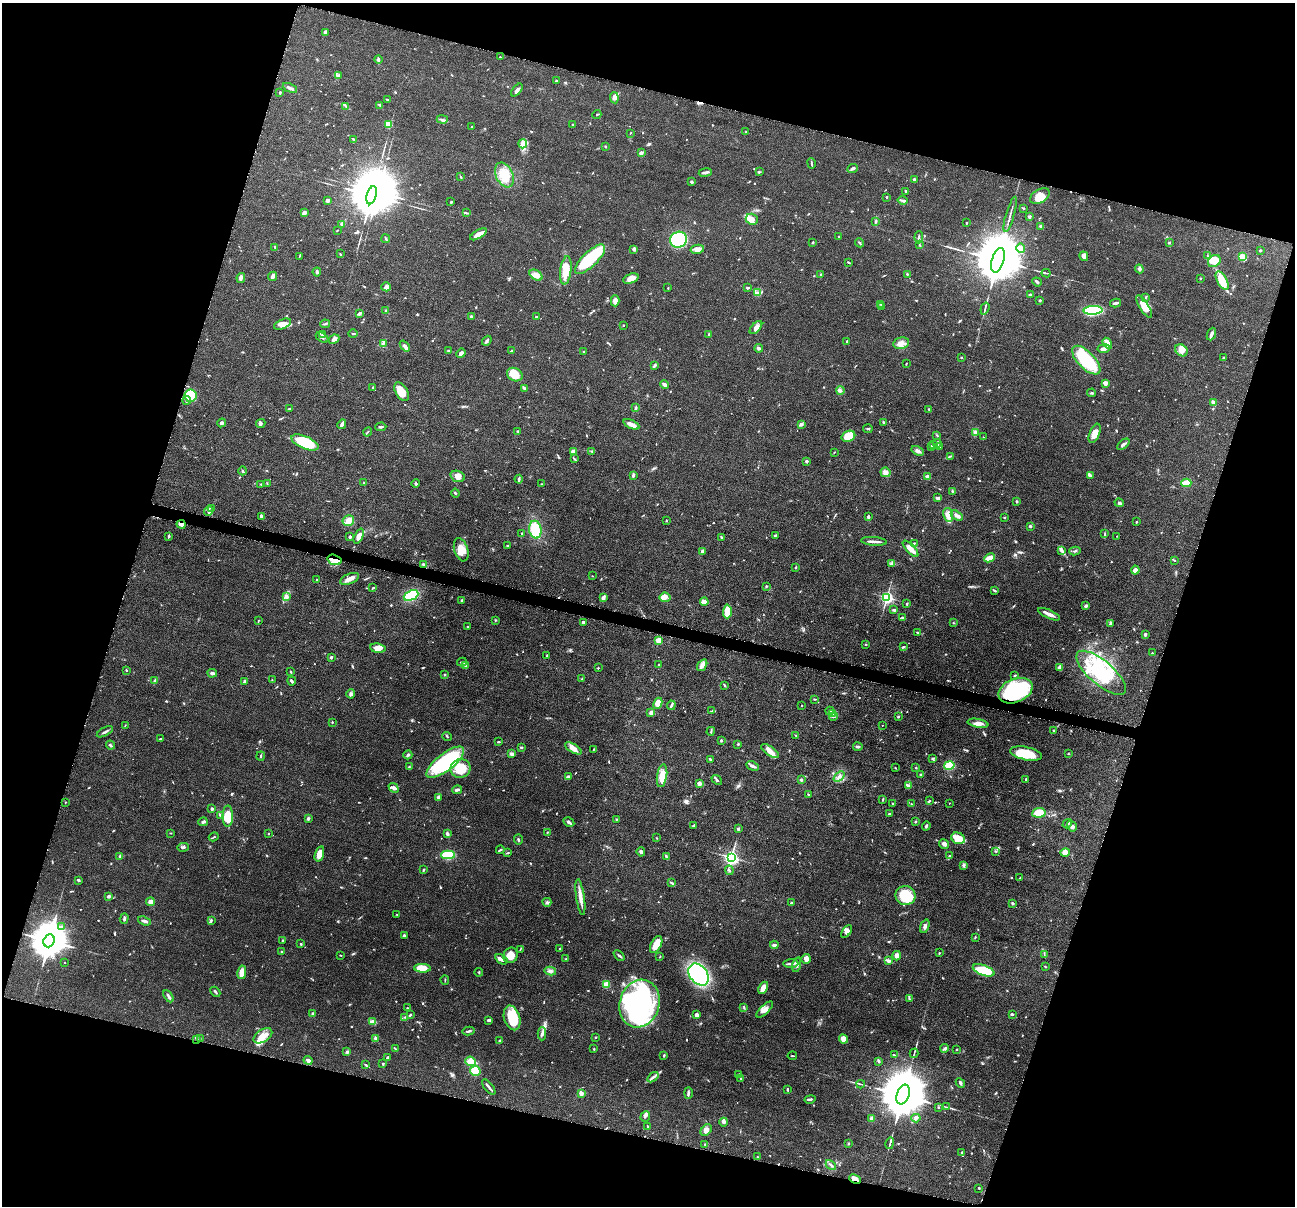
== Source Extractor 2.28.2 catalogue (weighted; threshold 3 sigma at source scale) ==
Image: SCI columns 6-5176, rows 255-5070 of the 5183 x 5199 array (HDU 1 of 3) = the unmasked area's bounding box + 8 px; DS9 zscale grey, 4 x 4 block average (1 PNG px = mean of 4 x 4 image px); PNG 1297 x 1208 px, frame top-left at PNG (2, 3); each listed source drawn as its Kron ellipse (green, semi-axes under 4 px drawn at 4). Shown black and unused: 34% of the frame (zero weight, under 4 of 8 exposures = <1% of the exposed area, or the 3 px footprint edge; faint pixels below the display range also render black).
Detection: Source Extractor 2.28.2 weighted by HDU 2 'WHT'. Background 0.0372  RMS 0.0038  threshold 0.0156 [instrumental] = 3 sigma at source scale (4.09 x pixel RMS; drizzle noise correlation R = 1.36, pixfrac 0.8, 0.05/0.05 arcsec/px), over >= 5 px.
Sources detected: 944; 3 too faint to see at this stretch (4 x 4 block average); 6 inside a brighter object's white glare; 3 cosmic-ray / hot-pixel residue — neither listed nor drawn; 17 coinciding with a brighter row at this scale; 60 inside a brighter listed object's ellipse — not listed separately; of the other 855, all 500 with FLUX_AUTO >= 1.27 (the completeness limit of this list) listed and drawn (355 fainter detections not listed), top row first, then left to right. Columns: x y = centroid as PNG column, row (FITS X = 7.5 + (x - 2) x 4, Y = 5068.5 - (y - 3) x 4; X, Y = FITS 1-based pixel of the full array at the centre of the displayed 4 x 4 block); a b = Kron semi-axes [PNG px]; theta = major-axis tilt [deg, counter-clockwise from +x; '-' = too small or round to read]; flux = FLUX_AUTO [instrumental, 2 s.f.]
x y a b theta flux
325 32 3 3 - 4.4
500 57 2 2 - 1.4
378 59 4 3 - 4.8
338 76 3 2 - 2.1
556 81 2 2 - 2.3
290 88 7 2 -25 6.8
517 90 7 3 51 6.6
280 92 2 2 - 4
614 98 6 4 -82 7.9
387 99 2 2 - 1.9
380 105 2 2 - 1.6
346 106 4 2 - 2.7
597 115 4 2 - 1.8
442 119 5 2 - 3.2
388 124 4 3 - 44
572 124 2 2 - 2
472 127 2 2 - 1.5
746 132 2 2 - 2.7
630 133 2 2 - 1.4
354 139 2 2 - 1.7
523 144 4 2 - 3.3
605 146 2 2 - 1.3
641 153 3 3 - 5.6
811 163 5 2 - 3.2
852 168 5 3 - 4.4
705 172 7 3 8 5.3
759 172 3 2 - 1.6
504 175 13 8 -65 41
460 177 3 2 - 1.6
914 180 2 2 - 7.2
691 182 3 2 - 4.3
906 191 2 2 - 3.4
372 195 9 5 75 16000
1040 196 10 6 31 25
886 197 2 2 - 6
903 200 5 2 - 3.8
327 201 3 3 - 3.5
451 202 2 2 - 3.6
1023 208 3 2 - 2.5
304 213 4 3 - 6.1
466 213 4 2 - 2.5
1010 214 18 2 74 6.6
1029 217 4 2 - 2.9
752 219 6 5 - 12
875 221 3 2 - 3
966 223 2 2 - 2.3
342 224 3 3 - 4.9
1041 227 3 3 - 4.6
337 230 2 2 - 1.4
478 234 9 3 31 18
839 236 2 2 - 1.9
919 237 6 2 89 3.4
386 239 4 2 - 2.1
679 240 8 8 - 150
813 242 2 2 - 1.8
860 243 5 2 - 2.6
1169 243 2 2 - 1.3
919 245 3 2 - 1.9
275 247 3 2 - 3
1021 248 5 3 - 5.3
634 249 3 3 - 5.9
697 249 7 4 12 11
1260 250 2 2 - 2.9
340 254 3 2 - 1.5
299 256 4 2 - 1.3
1084 256 5 3 - 11
1207 256 3 2 - 1.4
1242 257 4 3 - 25
590 259 19 7 44 120
998 260 12 6 72 27000
1214 261 7 5 40 28
848 262 3 2 - 2.3
1139 269 4 4 - 5.7
566 270 14 5 82 35
317 272 4 2 - 2.8
1046 273 4 2 - 1.9
821 274 3 2 - 2.4
907 274 4 2 - 2.3
536 275 7 4 -33 12
273 276 4 3 - 8.2
241 278 5 3 - 5.3
631 278 8 4 20 15
1200 279 2 2 - 1.3
1222 281 10 5 -62 47
1037 282 5 2 - 4.2
386 287 5 4 - 6.1
668 288 3 2 - 1.4
747 288 3 2 - 2
757 293 4 3 - 4.1
1030 295 2 2 - 16
1146 297 3 2 - 2.8
615 301 5 3 - 12
1040 301 4 2 - 2.1
1116 303 5 2 - 6.2
881 304 3 2 - 2.6
882 307 3 2 - 1.7
1144 307 13 4 -58 32
985 309 6 2 73 3.4
1093 310 9 4 3 150
386 311 3 2 - 1.8
359 313 4 3 - 4.5
471 317 2 2 - 4.8
537 317 3 2 - 2.5
282 324 9 4 24 13
325 324 5 2 - 2.9
623 325 2 2 - 1.3
756 328 8 3 47 10
353 334 5 2 - 1.6
709 334 3 2 - 1.7
1211 334 6 2 68 6.8
322 335 2 2 - 1.4
322 338 7 2 -32 3.7
334 339 5 4 - 8.6
487 341 5 2 - 3.5
847 341 3 2 - 2.1
383 343 4 2 - 3.7
901 343 8 5 12 12
1107 343 6 3 -57 26
405 346 6 3 -50 6.1
759 348 4 3 - 4
1104 349 6 3 8 9.5
1181 350 7 5 -40 17
448 351 2 2 - 2.2
511 351 3 2 - 1.9
584 352 2 2 - 1.9
461 353 5 3 - 7.7
961 358 2 2 - 1.6
1223 358 3 2 - 1.6
1086 360 18 8 -45 150
906 363 3 2 - 1.3
655 366 4 2 - 1.9
515 375 8 6 -28 34
1105 383 2 2 - 43
664 384 4 3 - 8.8
373 388 3 2 - 2
524 388 4 2 - 4.6
840 390 4 3 - 5
402 392 10 5 -60 30
1092 393 4 2 - 2.6
191 396 6 6 - 95
187 400 4 3 - 5
1213 403 4 2 - 11
636 408 3 2 - 3.1
289 409 2 2 - 2.9
929 409 3 2 - 1.6
883 422 3 2 - 2.9
221 423 4 3 - 4.2
261 424 5 3 - 3.9
342 424 5 3 - 7.2
631 424 8 3 -26 17
802 424 3 3 - 2.8
381 427 5 2 - 4.1
868 429 5 2 - 2.4
517 431 3 2 - 1.5
367 432 5 2 - 2.3
975 432 4 3 - 4.5
1095 433 10 5 68 19
937 435 3 2 - 1.6
848 436 7 5 24 55
983 437 2 2 - 1.7
305 442 14 6 -23 100
937 444 4 2 - 6.7
1123 444 7 2 39 7
934 445 3 2 - 1.8
931 446 4 2 - 2.6
940 447 4 2 - 1.8
573 451 4 3 - 6.4
592 451 4 2 - 2.1
918 451 6 3 -30 7.8
834 452 2 2 - 1.3
950 456 4 2 - 1.8
574 459 4 2 - 2.4
806 461 3 2 - 3.7
243 471 4 2 - 2.7
885 472 5 5 - 8.5
633 475 3 2 - 4.9
1090 475 3 2 - 2.6
458 476 7 5 -17 15
928 477 2 2 - 37
519 479 4 2 - 3.9
267 483 3 2 - 1.3
364 483 2 2 - 1.3
416 483 4 2 - 2.6
1186 483 5 3 - 49
261 484 3 2 - 2.4
542 484 2 2 - 1.3
952 491 3 2 - 1.3
455 493 4 2 - 2.5
938 498 3 3 - 4.5
1017 501 2 2 - 3.2
1119 503 4 3 - 3.3
212 509 2 2 - 1.6
209 511 5 3 - 5.8
948 515 7 5 -77 17
261 516 4 2 - 5.4
957 516 6 3 -32 6.9
868 517 3 2 - 3
1004 518 2 2 - 1.6
348 521 6 5 - 17
666 521 3 2 - 1.3
1136 522 2 2 - 2.1
181 524 5 2 - 13
1030 526 3 2 - 2.7
535 530 9 6 -79 64
522 534 3 2 - 1.8
1105 534 3 2 - 1.7
775 535 3 2 - 2.3
169 536 4 2 - 2.8
359 536 8 4 65 15
1117 536 3 2 - 1.3
350 537 2 2 - 11
721 537 2 2 - 5.2
874 541 13 2 -5 8.2
914 543 2 2 - 1.4
508 545 3 2 - 2.3
911 549 10 3 -48 18
461 550 12 7 -72 23
1062 550 4 3 - 4.5
702 551 4 2 - 5.2
1075 551 6 2 13 3
989 558 6 3 25 21
334 560 7 5 -17 18
1174 560 2 2 - 1.7
892 563 3 2 - 1.9
423 564 3 2 - 3.3
796 567 2 2 - 2.7
1135 570 4 3 - 9.5
592 576 2 2 - 1.4
349 579 10 5 23 13
317 580 2 2 - 1.4
766 586 2 2 - 1.9
373 588 3 2 - 2.5
994 590 4 2 - 3.3
411 595 8 5 25 100
286 597 4 2 - 3.7
665 597 5 4 - 18
887 597 2 2 - 500
603 598 3 2 - 12
461 600 2 2 - 1.9
704 602 4 3 - 17
907 604 3 2 - 2.2
1086 606 2 2 - 7.9
894 610 4 3 - 3
727 611 7 4 89 44
1049 614 12 2 -24 16
903 618 3 2 - 2.8
495 620 2 2 - 1.3
258 621 3 2 - 1.3
583 622 2 2 - 5.1
953 623 3 2 - 1.4
1111 623 4 2 - 3.2
468 627 2 2 - 4.7
917 632 2 2 - 1.8
1145 634 3 2 - 5.1
658 640 2 2 - 77
866 644 3 2 - 1.5
903 646 3 2 - 2
378 648 8 4 -7 17
1152 653 2 2 - 1.6
547 656 3 2 - 2.2
331 657 2 2 - 5.8
462 662 5 2 - 3.1
465 665 3 2 - 2.7
659 665 2 2 - 1.3
702 665 6 3 55 11
598 668 2 2 - 4.5
1060 668 4 3 - 15
126 670 2 2 - 2
291 672 2 2 - 2.5
212 673 5 3 - 6.3
1101 673 31 12 -40 110
445 675 2 2 - 1.5
1015 675 3 2 - 2.3
582 678 4 2 - 1.6
272 680 2 2 - 1.4
155 681 4 2 - 9
244 681 4 2 - 3.6
292 681 4 2 - 3.7
724 685 3 2 - 1.3
1015 691 18 11 23 230
351 694 4 3 - 4
814 699 3 2 - 1.4
658 703 6 4 65 28
671 705 5 2 - 4.4
802 706 2 2 - 1.4
712 711 3 2 - 1.4
830 711 4 2 - 6.9
651 713 3 3 - 10
832 714 3 2 - 1.7
833 716 4 2 - 2.4
898 717 2 2 - 3
332 722 2 2 - 2.6
978 723 10 4 -10 14
882 725 2 2 - 1.5
125 726 4 2 - 1.4
711 731 4 2 - 2.2
1053 731 2 2 - 1.4
105 732 9 2 27 5.2
447 736 5 2 - 1.5
796 736 3 2 - 1.3
161 738 3 2 - 1.8
721 740 3 2 - 3
498 741 3 2 - 2.2
738 744 3 2 - 2.6
110 745 4 2 - 3.3
521 747 3 2 - 3
858 747 5 2 - 4.4
573 748 9 3 -31 18
593 749 2 2 - 1.8
770 751 10 4 -35 17
1026 753 16 6 -12 67
512 754 4 3 - 6.3
1068 754 2 2 - 1.4
408 755 4 2 - 3
260 756 4 2 - 2.2
933 758 4 3 - 2.8
710 759 4 2 - 1.9
445 762 23 8 38 200
752 766 6 3 -26 5.8
949 766 5 4 - 36
409 767 3 2 - 1.5
461 768 10 9 - 70
895 768 3 2 - 1.3
916 768 2 2 - 1.3
921 775 3 2 - 1.5
568 776 3 2 - 3.9
662 776 11 5 81 33
839 777 6 3 40 6.6
1026 779 3 2 - 1.5
717 780 6 2 -42 3.5
801 780 2 2 - 4.3
699 784 2 2 - 39
908 786 4 2 - 2.3
394 788 5 4 - 7.5
457 790 5 2 - 4.8
809 794 3 2 - 2.2
439 797 3 2 - 6.8
883 800 4 2 - 1.7
929 800 2 2 - 1.4
65 802 2 2 - 1.4
893 803 3 2 - 1.7
949 803 2 2 - 1.5
912 804 3 2 - 1.8
212 809 2 2 - 5.5
1039 813 7 4 7 36
889 814 3 2 - 1.7
221 816 2 2 - 1.7
228 816 11 5 89 50
308 819 4 3 - 2.9
616 819 2 2 - 1.5
915 821 3 2 - 1.4
203 822 5 3 - 4
569 822 6 2 -30 5.4
1067 824 5 2 - 5.1
693 825 3 2 - 1.9
926 826 4 3 - 3
1072 826 5 4 - 6.3
738 829 2 2 - 13
547 832 2 2 - 1.6
170 833 3 2 - 1.4
268 833 2 2 - 1.4
447 834 3 2 - 6.6
214 837 5 2 - 2.1
657 838 2 2 - 1.5
958 838 7 5 -23 17
518 839 5 2 - 3.1
944 844 5 3 - 7.8
183 847 6 2 4 3.9
500 850 4 2 - 2.8
996 851 3 2 - 1.3
641 852 5 3 - 4.3
508 853 3 2 - 2
1065 853 5 4 - 14
319 854 8 4 73 23
448 855 7 4 2 72
950 856 3 2 - 1.3
120 857 4 3 - 3.1
666 857 3 2 - 2.6
731 857 3 2 - 700
964 865 4 2 - 3.9
424 870 4 2 - 2.1
729 870 5 2 - 3
1020 878 3 2 - 1.3
78 880 3 2 - 3.5
672 883 4 2 - 2.2
109 896 3 2 - 5.5
906 896 10 9 - 73
580 897 18 3 -82 19
150 901 4 3 - 9.2
547 902 4 3 - 4
791 903 2 2 - 2
1013 903 2 2 - 4.5
397 915 3 2 - 1.3
124 918 5 2 - 4.4
211 920 3 2 - 2.1
144 921 6 2 -22 5.5
925 926 7 3 70 6.2
62 927 2 2 - 2.1
846 932 7 4 53 7.1
404 935 3 3 - 3.2
975 937 3 2 - 1.3
282 940 2 2 - 1.5
49 941 6 5 - 9100
301 944 2 2 - 3.3
656 945 9 5 63 28
774 945 4 3 - 4.8
520 949 3 2 - 1.4
560 949 3 2 - 2.2
282 952 3 2 - 2.3
939 953 3 2 - 1.6
1044 954 3 2 - 1.6
341 955 2 2 - 1.3
510 955 8 7 - 27
619 956 6 2 -43 3.6
897 956 4 4 - 8.9
660 957 2 2 - 1.3
501 959 7 3 -33 7.2
566 959 3 2 - 2.3
806 959 5 5 - 9.2
889 961 4 2 - 7.9
65 963 2 2 - 1.5
791 963 7 3 2 6.5
797 965 7 3 75 7.6
1045 967 3 2 - 1.3
423 968 8 4 -3 35
984 970 11 5 -20 64
550 971 5 4 - 6.4
242 972 7 3 79 26
479 972 4 2 - 1.4
699 975 12 8 -51 300
445 980 5 2 - 1.6
606 985 3 2 - 28
763 988 6 4 63 18
215 992 6 2 -47 3.3
169 996 7 2 -60 4.8
909 998 4 2 - 2.3
640 1004 24 19 72 440
744 1007 3 2 - 1.7
407 1008 2 2 - 1.4
765 1009 10 4 44 13
313 1014 2 2 - 6.1
1012 1014 3 2 - 3.2
410 1015 3 2 - 2.5
696 1015 3 3 - 7.4
405 1017 4 2 - 2.3
512 1018 12 8 -73 64
489 1020 4 3 - 4.2
373 1022 3 2 - 21
469 1031 6 2 12 3.6
542 1034 6 3 89 5.3
263 1036 10 6 32 18
596 1037 3 2 - 1.7
375 1038 4 3 - 4.4
196 1039 3 2 - 3.2
200 1039 4 2 - 2
844 1039 5 4 - 20
500 1041 3 2 - 1.9
945 1048 4 3 - 4.4
395 1049 3 2 - 1.6
594 1049 2 2 - 2
957 1049 2 2 - 1.3
347 1052 3 3 - 4
914 1053 5 2 - 2.2
664 1055 3 2 - 2.6
894 1055 3 2 - 2.2
792 1056 5 2 - 1.9
388 1057 4 3 - 2.6
308 1060 4 4 - 5.1
471 1061 5 4 - 27
879 1062 2 2 - 3.2
383 1064 3 2 - 1.4
366 1065 4 2 - 1.9
475 1071 5 5 - 34
738 1074 4 2 - 2
653 1077 6 2 37 5.1
741 1078 3 2 - 1.4
960 1083 5 3 - 3.1
861 1084 4 2 - 1.8
489 1087 9 2 -51 5
787 1089 3 2 - 2.6
581 1093 4 2 - 9.6
688 1093 5 2 - 3.9
903 1094 10 6 69 23000
810 1099 5 2 - 5
938 1107 2 2 - 2.4
946 1107 3 2 - 1.4
645 1116 5 4 - 5.7
872 1118 3 3 - 6.8
916 1118 5 4 - 5.5
724 1122 4 3 - 4.5
648 1126 2 2 - 2.3
706 1130 6 4 51 9.9
848 1143 3 2 - 1.7
890 1143 6 2 76 3.1
705 1144 2 2 - 2.6
961 1153 3 2 - 2.1
758 1157 2 2 - 1.7
831 1165 6 2 -46 3.5
855 1179 6 3 -24 16
979 1188 2 2 - 1.7
Overlapping masked pixels (flux is a lower limit): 5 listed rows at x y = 181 524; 334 560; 1015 691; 196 1039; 855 1179
Diffuse or blended objects may show on this block-average render without a row.